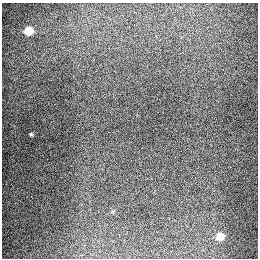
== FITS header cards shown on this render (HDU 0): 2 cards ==
NAXIS1  =                  256
NAXIS2  =                  256

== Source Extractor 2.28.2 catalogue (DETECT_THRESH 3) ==
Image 256 x 256 px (HDU 0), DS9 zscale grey, 1 PNG px = 1 image px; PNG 260 x 260 px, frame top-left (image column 1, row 256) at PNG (2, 3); no overlay
Background 1270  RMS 26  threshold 79.3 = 3 sigma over >= 5 px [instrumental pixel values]
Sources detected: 3; all 3 listed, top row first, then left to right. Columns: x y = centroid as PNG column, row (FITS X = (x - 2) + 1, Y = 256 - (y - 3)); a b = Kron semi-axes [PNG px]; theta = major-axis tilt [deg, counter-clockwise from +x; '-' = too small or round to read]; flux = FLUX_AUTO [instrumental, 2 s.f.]
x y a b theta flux
29 31 5 5 - 87000
31 134 4 3 - 2600
220 236 5 5 - 65000